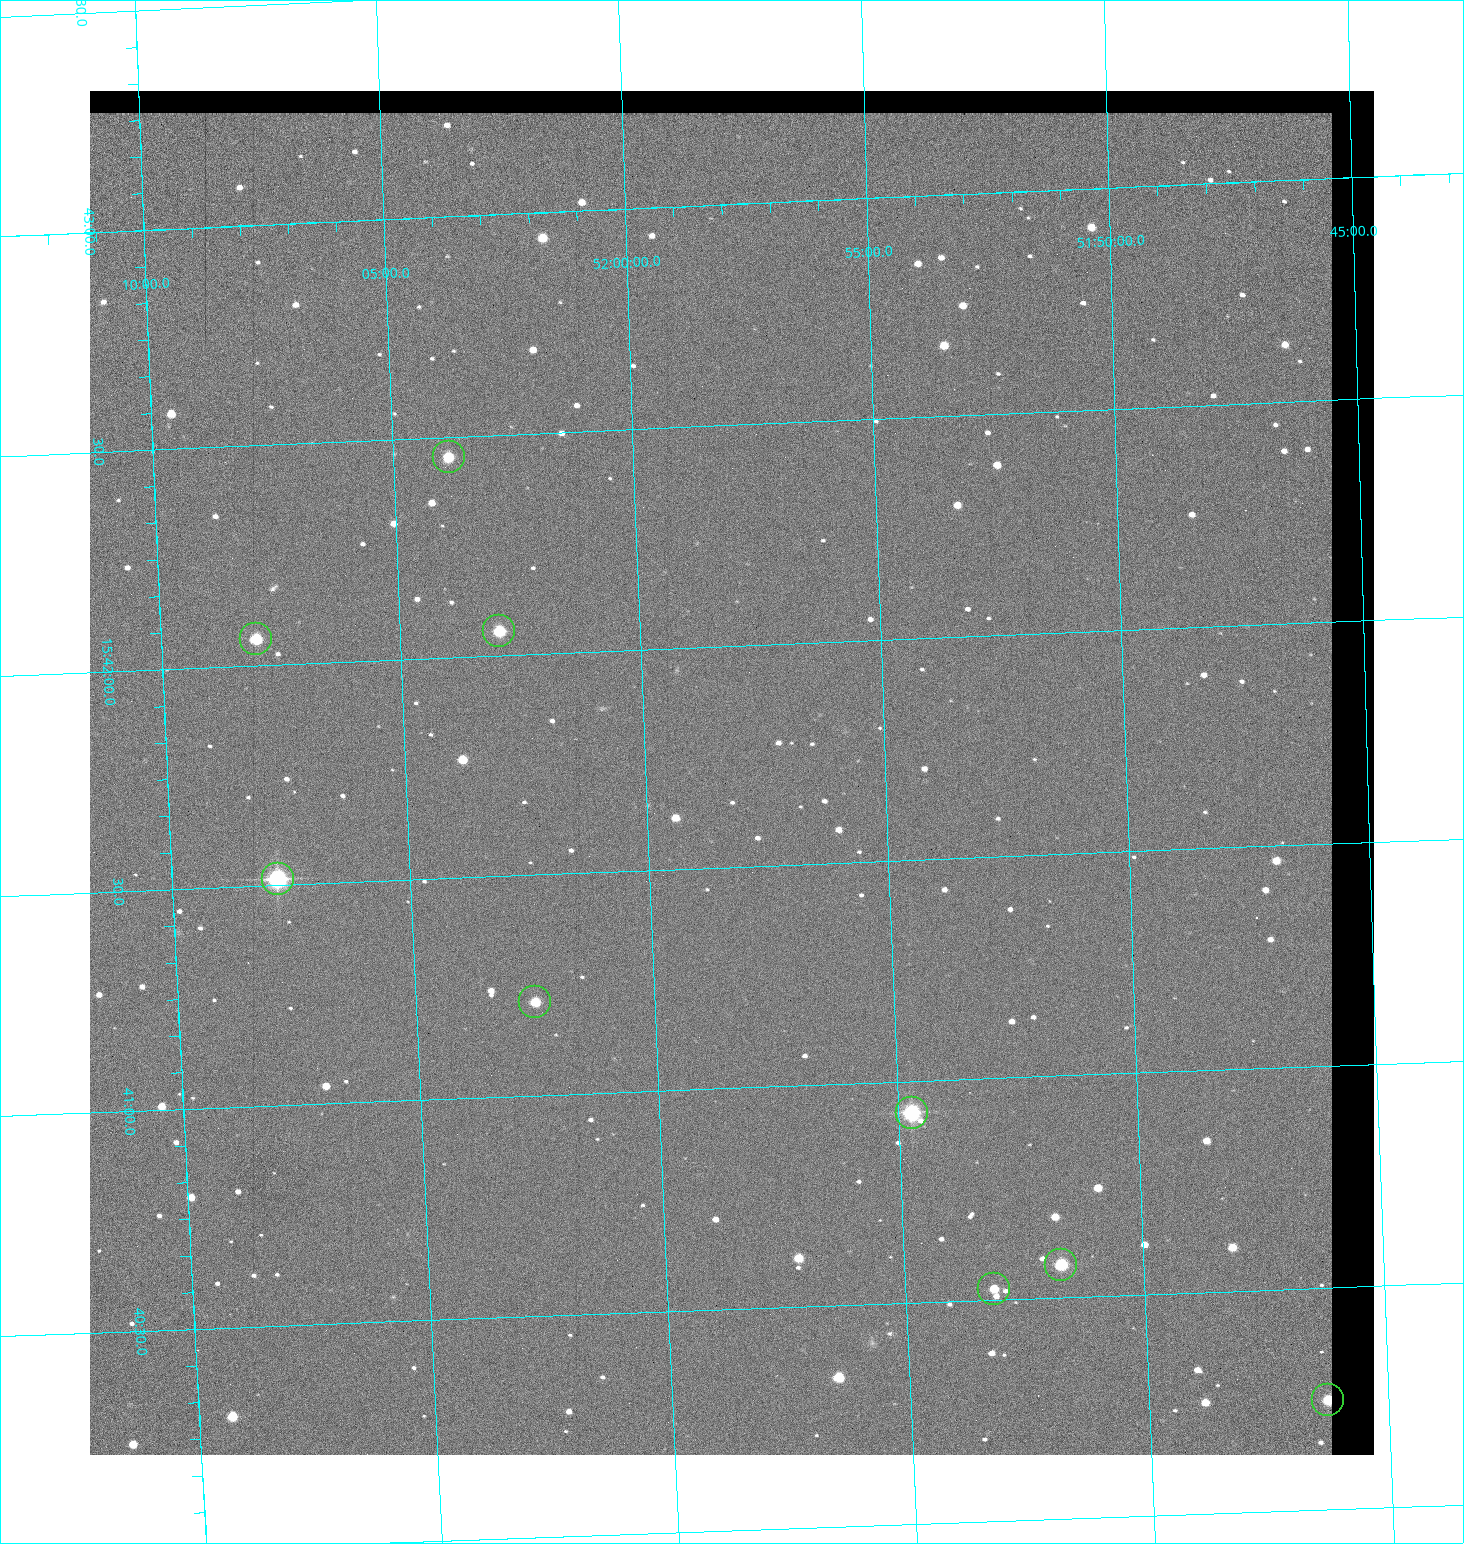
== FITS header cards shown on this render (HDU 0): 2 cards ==
NAXIS1  =                 1284 / length of data axis 1
NAXIS2  =                 1364 / length of data axis 2

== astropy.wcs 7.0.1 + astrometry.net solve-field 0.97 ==
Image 1284 x 1364 px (HDU 0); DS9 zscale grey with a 90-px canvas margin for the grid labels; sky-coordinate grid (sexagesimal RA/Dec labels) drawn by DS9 from the SOLVED WCS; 9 Tycho-2 reference stars matched to detected sources circled (green)
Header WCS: RA---TAN/DEC--TAN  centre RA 15:41:43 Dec +51:58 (235.43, +51.97 deg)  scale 1.26 arcsec/px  FOV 26.9' x 28.5'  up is +92 deg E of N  parity flipped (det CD > 0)
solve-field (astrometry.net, Tycho-2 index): VERIFIED the header's WCS against the Tycho-2 star catalogue (9 matches, 0 conflicts) and refined it, rather than solving blind
Solved WCS: RA---TAN-SIP/DEC--TAN-SIP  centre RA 15:41:43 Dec +51:58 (235.43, +51.97 deg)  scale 1.25 arcsec/px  FOV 26.8' x 28.5'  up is +92 deg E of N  parity flipped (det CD > 0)
The solver's refit moves the header's centre by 0.45 arcsec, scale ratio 0.9967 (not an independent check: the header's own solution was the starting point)
Tycho-2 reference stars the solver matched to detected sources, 9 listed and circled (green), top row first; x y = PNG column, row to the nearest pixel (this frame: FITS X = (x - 90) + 1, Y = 1364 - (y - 91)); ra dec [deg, ICRS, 3 dp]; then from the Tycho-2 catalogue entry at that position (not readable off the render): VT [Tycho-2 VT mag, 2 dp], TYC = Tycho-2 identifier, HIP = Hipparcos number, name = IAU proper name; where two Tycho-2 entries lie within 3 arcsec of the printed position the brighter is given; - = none
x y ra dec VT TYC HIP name
449 457 235.614 +52.064 11.61 3489-1132-1 - -
499 631 235.514 +52.049 11.19 3489-1407-1 - -
256 639 235.515 +52.133 11.12 3489-1380-1 - -
278 879 235.378 +52.130 9.31 3489-1322-1 76850 -
535 1002 235.303 +52.042 11.52 3489-958-1 - -
912 1113 235.232 +51.912 9.59 3489-824-1 - -
1061 1265 235.143 +51.862 10.97 3489-1016-1 - -
994 1289 235.131 +51.886 12.29 3489-908-1 - -
1328 1400 235.062 +51.771 11.53 3489-1453-1 - -